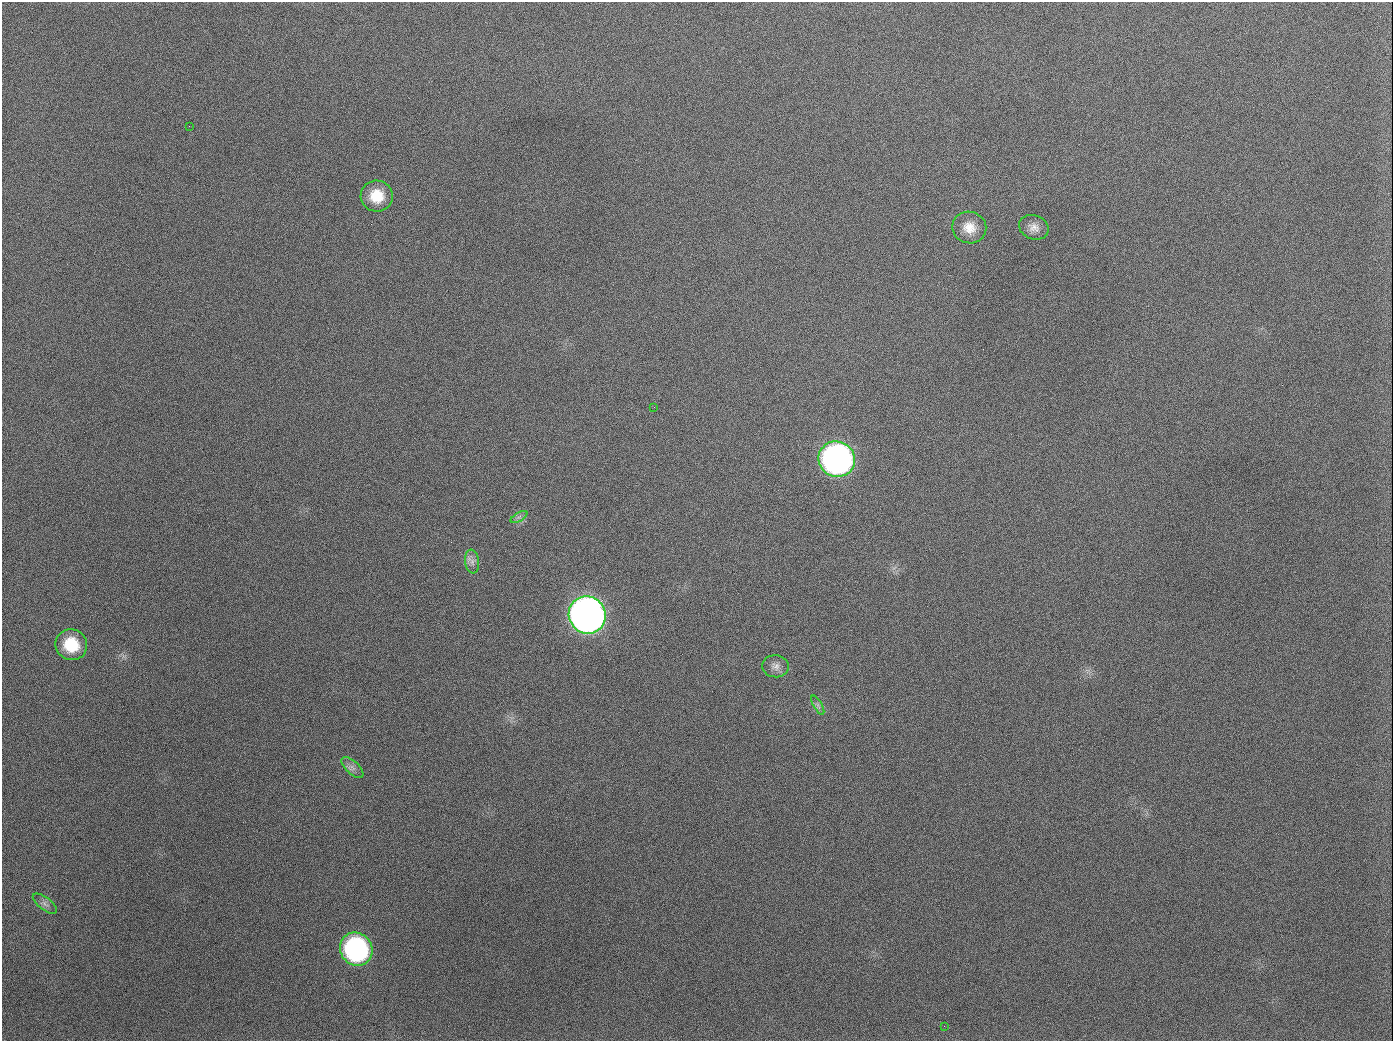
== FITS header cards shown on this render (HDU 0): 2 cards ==
NAXIS1  =                 1391
NAXIS2  =                 1039

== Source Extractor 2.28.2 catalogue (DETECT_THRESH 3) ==
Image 1391 x 1039 px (HDU 0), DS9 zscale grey, 1 PNG px = 1 image px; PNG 1395 x 1043 px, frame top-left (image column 1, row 1039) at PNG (2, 2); each listed source drawn as its Kron ellipse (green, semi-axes under 4 px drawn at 4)
Background 1590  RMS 72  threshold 215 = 3 sigma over >= 5 px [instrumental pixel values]
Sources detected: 16; all 16 listed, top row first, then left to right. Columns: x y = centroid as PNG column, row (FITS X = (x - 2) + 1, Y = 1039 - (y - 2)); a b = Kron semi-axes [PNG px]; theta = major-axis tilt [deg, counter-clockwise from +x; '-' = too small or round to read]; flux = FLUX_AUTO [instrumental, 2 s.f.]
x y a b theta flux
189 126 2 2 - 6.4e+03
377 196 16 15 - 1.2e+05
1034 227 15 12 -21 4.1e+04
969 228 17 15 -18 7.8e+04
654 407 3 3 - 4.1e+03
837 459 18 17 - 2.2e+06
519 517 9 4 31 1.2e+04
472 562 12 7 -83 2.5e+04
587 615 19 18 - 4.8e+06
71 645 16 15 - 1.7e+05
775 666 13 11 -5 3.3e+04
818 705 11 4 -61 1.4e+04
352 767 14 6 -43 2.2e+04
45 904 14 6 -37 2.3e+04
356 949 17 15 -53 9.2e+05
944 1026 3 2 - 5.2e+03